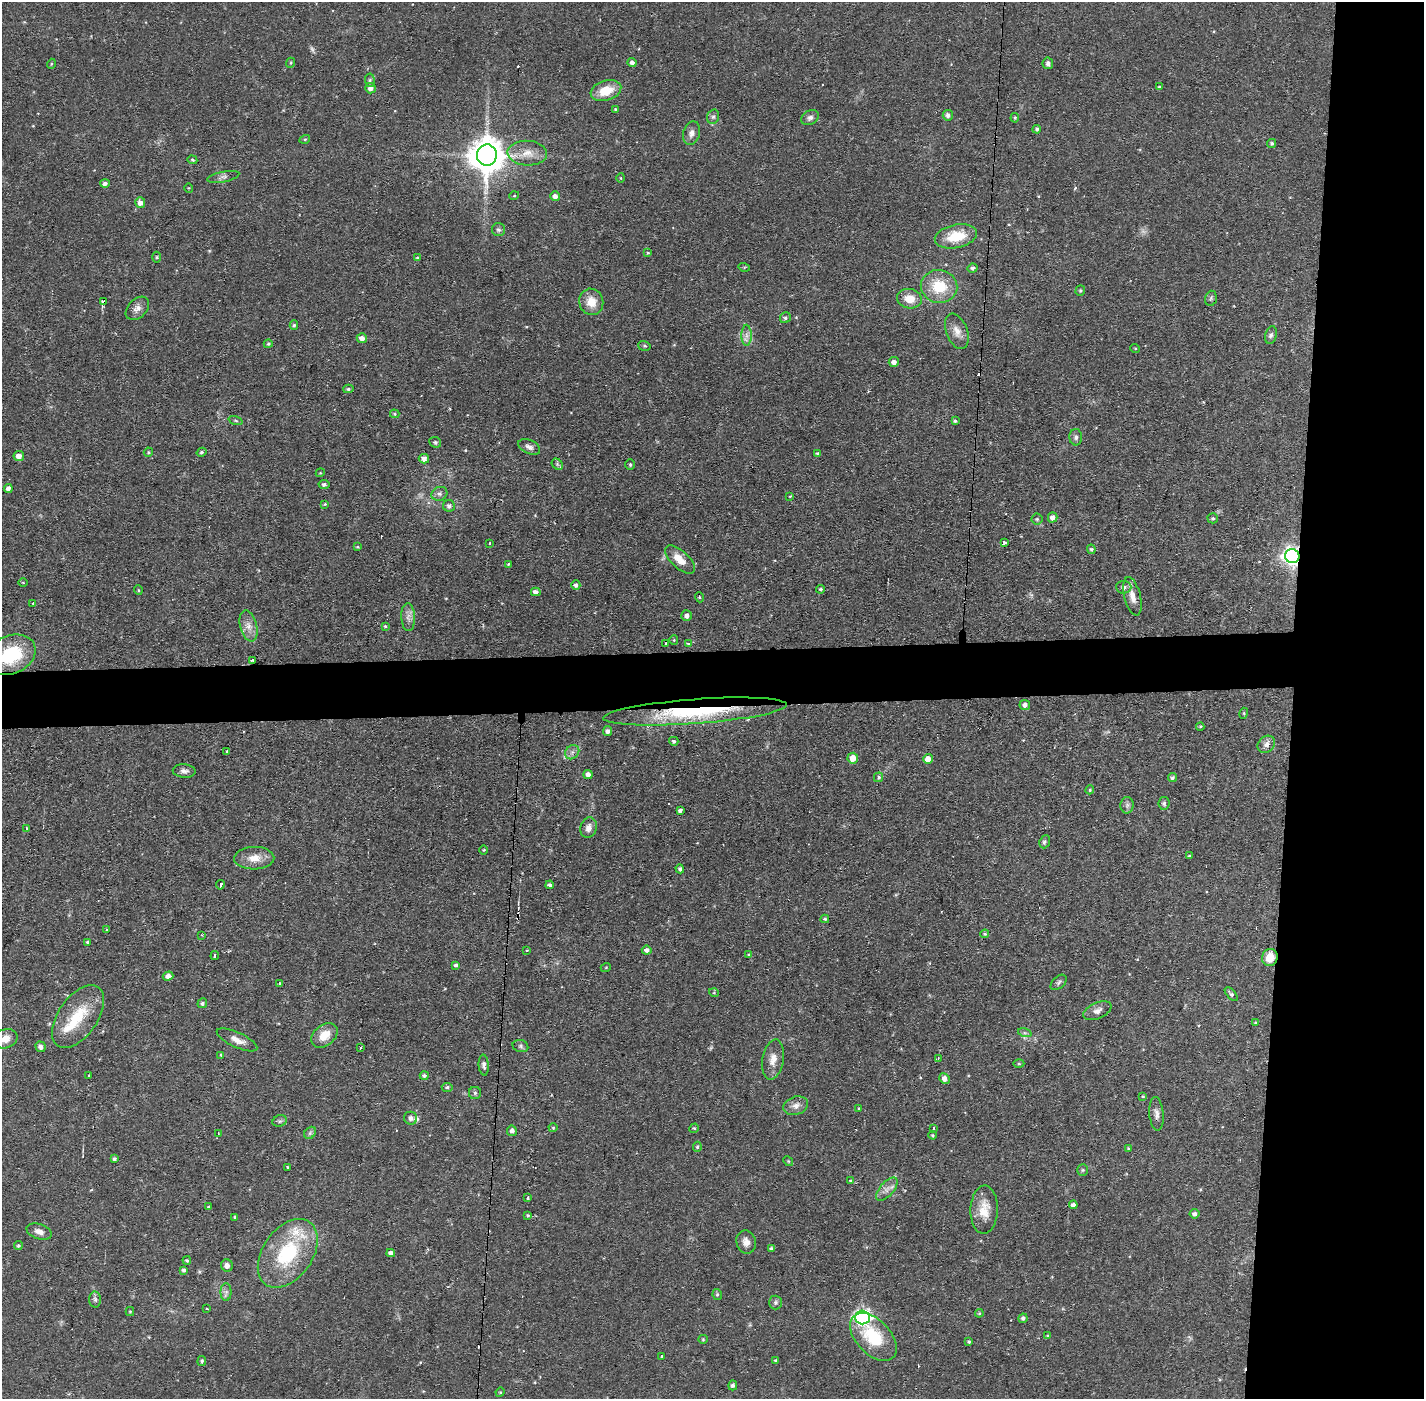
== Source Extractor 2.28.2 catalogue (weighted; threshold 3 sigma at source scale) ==
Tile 6 of 3 x 3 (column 3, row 2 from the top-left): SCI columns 2846-4267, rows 1451-2847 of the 4267 x 4298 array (HDU 1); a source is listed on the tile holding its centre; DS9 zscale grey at full resolution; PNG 1426 x 1401 px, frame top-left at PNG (2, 2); each listed source drawn as its Kron ellipse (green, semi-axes under 4 px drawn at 4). Shown black and unused: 13% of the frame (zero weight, under 2 of 3 exposures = <1% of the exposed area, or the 3 px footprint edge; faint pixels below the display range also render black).
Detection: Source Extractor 2.28.2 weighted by HDU 2 'WHT'; one run over the whole footprint, this tile lists its part. Background 0.0566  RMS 0.006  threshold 0.027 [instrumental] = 3 sigma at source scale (4.5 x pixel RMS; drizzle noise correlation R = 1.50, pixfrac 1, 0.05/0.05 arcsec/px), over >= 5 px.
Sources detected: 234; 2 too faint to see at this stretch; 7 cosmic-ray / hot-pixel residue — neither listed nor drawn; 4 inside a brighter listed object's ellipse — not listed separately; the other 221 listed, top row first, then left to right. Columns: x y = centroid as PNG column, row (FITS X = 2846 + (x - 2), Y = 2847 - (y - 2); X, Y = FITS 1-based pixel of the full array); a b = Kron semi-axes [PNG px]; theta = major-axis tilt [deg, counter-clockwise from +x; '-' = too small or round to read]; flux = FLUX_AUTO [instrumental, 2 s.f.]
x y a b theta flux
290 63 5 3 - 0.67
632 63 4 4 - 2.1
1048 63 6 5 - 1.8
51 64 5 3 - 0.51
370 80 7 5 -84 1.1
1159 87 4 4 - 0.71
371 88 5 5 - 3
606 91 16 10 18 13
615 109 3 3 - 0.59
948 115 5 5 - 1.8
713 117 7 5 73 1.4
810 118 9 7 31 2.3
1015 118 5 4 - 0.73
1037 129 4 4 - 1.1
692 133 12 8 74 3.3
305 139 5 3 - 0.65
1272 143 5 4 - 0.93
527 153 20 12 -3 8.8
487 155 10 10 - 1400
192 160 5 4 - 0.81
223 177 16 5 11 2.1
620 178 5 3 - 0.6
105 183 5 4 - 1.8
189 188 5 3 - 0.46
514 196 5 3 - 0.51
555 196 5 5 - 3.4
140 203 5 5 - 3.2
498 230 6 6 - 1.4
956 236 21 11 11 17
648 253 4 3 - 0.62
157 257 5 3 - 0.59
418 258 3 3 - 0.92
744 267 5 4 - 0.62
973 268 5 4 - 1.2
939 286 18 16 -12 19
1080 290 5 4 - 0.88
1211 298 8 5 74 1.2
909 299 12 9 -11 8.2
103 302 4 3 - 2.3
591 302 13 12 - 8.8
137 308 13 9 46 3.6
785 318 6 5 - 1.2
294 325 5 4 - 0.9
957 331 18 10 -68 5.7
746 335 11 5 -90 2.9
1271 335 9 5 74 1.8
362 338 5 5 - 3.6
268 344 4 4 - 0.93
644 346 6 4 -19 0.88
1135 348 5 3 - 0.52
894 362 5 5 - 2.9
348 389 5 4 - 1.2
395 414 5 4 - 0.78
236 421 7 3 -19 0.87
955 421 4 3 - 0.91
1076 437 8 6 -89 1.7
435 442 6 5 - 1.1
529 447 12 7 -25 2.5
148 452 5 4 - 0.78
202 452 5 4 - 0.94
818 454 4 3 - 1.3
19 456 5 5 - 3.9
424 459 5 4 - 3
557 464 6 5 - 0.95
630 465 5 4 - 0.78
320 473 4 3 - 0.54
324 484 5 4 - 1.6
8 488 4 4 - 2.4
439 494 8 6 26 2.1
790 496 3 2 - 0.45
325 504 4 3 - 0.64
449 506 6 6 - 2.1
1053 517 5 4 - 3.5
1213 518 5 5 - 1
1037 519 5 5 - 0.9
1004 542 3 3 - 2.6
489 543 3 2 - 0.8
357 547 3 3 - 0.62
1091 549 4 4 - 0.98
1292 556 7 7 - 280
680 560 18 8 -42 8.4
508 564 3 2 - 0.57
23 582 5 3 - 0.51
576 585 4 4 - 2.1
1124 587 8 6 -2 2.7
821 589 4 4 - 1
138 590 5 3 - 0.5
536 592 5 4 - 3.5
1132 596 20 8 -76 5.9
699 597 5 3 - 0.51
33 603 3 2 - 0.87
687 616 5 5 - 2.1
408 617 14 7 -87 3.5
249 626 16 8 -75 5.1
385 626 4 4 - 0.83
674 640 5 4 - 0.6
666 643 3 3 - 2.8
688 644 4 4 - 0.62
11 655 25 19 24 35
253 661 4 3 - 1.2
1025 705 5 5 - 2.2
695 711 92 12 4 69
1244 713 5 3 - 0.56
1200 726 4 4 - 0.71
607 731 5 4 - 2.1
674 741 4 4 - 1.2
1266 744 9 7 42 2.9
227 751 3 2 - 0.61
572 752 8 6 45 2.2
853 758 5 5 - 6.5
928 759 5 5 - 5.2
184 771 11 6 -5 2.5
588 775 4 4 - 3
878 777 5 4 - 1.7
1172 778 5 4 - 1.3
1090 790 4 4 - 0.69
1164 803 6 5 - 1.3
1127 805 8 6 88 1.8
680 811 4 3 - 1.5
26 828 3 3 - 0.98
589 828 10 8 72 4
1045 842 7 5 69 1.3
484 850 4 3 - 0.49
1189 856 4 3 - 0.61
254 858 20 11 2 8.2
680 869 4 4 - 1.3
220 885 5 3 - 2.6
550 885 4 4 - 1.7
825 919 4 4 - 0.94
106 930 3 3 - 0.86
985 934 4 3 - 0.78
202 935 3 2 - 0.58
87 942 3 3 - 1.6
527 950 2 2 - 0.59
647 950 5 4 - 2.6
215 955 4 3 - 6.3
749 955 4 3 - 0.76
1270 957 8 8 - 9.7
456 965 4 3 - 1.3
606 967 5 3 - 0.53
168 976 5 4 - 3
1059 982 9 5 43 1.5
279 983 4 3 - 0.77
714 993 5 3 - 0.57
1231 994 8 4 -48 1.5
202 1003 5 4 - 1.2
1097 1011 15 8 24 3.4
78 1017 35 19 55 23
1255 1023 4 4 - 0.69
1025 1033 7 4 -18 1.1
324 1035 15 10 39 9.4
5 1039 12 9 18 5.8
237 1040 22 7 -25 5.2
520 1046 8 6 -16 1.3
41 1047 5 5 - 2.4
360 1048 3 3 - 0.77
221 1055 4 4 - 0.61
938 1058 3 2 - 2.1
773 1060 20 10 81 6.7
1019 1064 5 3 - 0.74
484 1065 10 5 -84 1.9
89 1075 2 2 - 0.63
424 1075 4 4 - 1.3
944 1078 5 5 - 2.9
447 1087 5 4 - 1.2
475 1093 6 6 - 1.1
1143 1096 4 4 - 0.52
796 1106 13 9 18 3.8
859 1109 3 2 - 0.64
1156 1114 17 7 -85 3.3
411 1118 6 6 - 2.4
280 1121 7 5 21 1.3
553 1128 4 4 - 0.67
694 1128 5 4 - 0.79
934 1128 4 3 - 1.1
512 1131 5 5 - 2.2
310 1133 7 5 46 1.2
218 1134 4 3 - 0.65
933 1135 4 3 - 0.79
697 1147 5 4 - 0.91
1128 1148 3 3 - 0.51
114 1159 4 4 - 1
788 1161 5 4 - 0.57
287 1167 4 2 - 0.46
1083 1170 6 5 - 0.98
850 1180 3 3 - 0.78
887 1189 14 7 48 3.7
528 1198 3 3 - 1.3
1073 1205 4 4 - 1.9
208 1207 4 3 - 0.62
984 1210 24 13 87 11
1195 1214 5 4 - 1.8
528 1215 4 3 - 0.74
235 1217 4 4 - 0.85
39 1232 13 7 -19 3.8
746 1242 12 9 -75 4.2
18 1246 4 4 - 0.9
772 1249 4 3 - 1.7
288 1253 38 25 55 46
391 1253 4 4 - 2
187 1260 4 4 - 0.92
227 1265 6 5 - 3.1
184 1270 4 3 - 1.3
226 1292 9 5 90 1.7
717 1294 5 4 - 1
95 1300 8 6 -87 1.6
775 1302 7 6 - 1.4
207 1309 2 2 - 0.6
130 1311 4 4 - 0.61
979 1313 4 4 - 0.72
863 1317 7 7 - 170
1023 1318 5 4 - 1.4
1047 1336 4 3 - 0.6
873 1337 28 17 -47 27
703 1339 5 4 - 0.66
969 1342 4 3 - 0.82
662 1356 3 2 - 0.65
776 1360 3 3 - 0.78
202 1361 5 3 - 1.1
733 1385 5 4 - 1.5
500 1392 5 4 - 0.68
Overlapping masked pixels (flux is a lower limit): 4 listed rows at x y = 103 302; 1292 556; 695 711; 1270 957
Isophote crosses this tile's border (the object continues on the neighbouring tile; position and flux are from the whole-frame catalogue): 2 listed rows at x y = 11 655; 5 1039